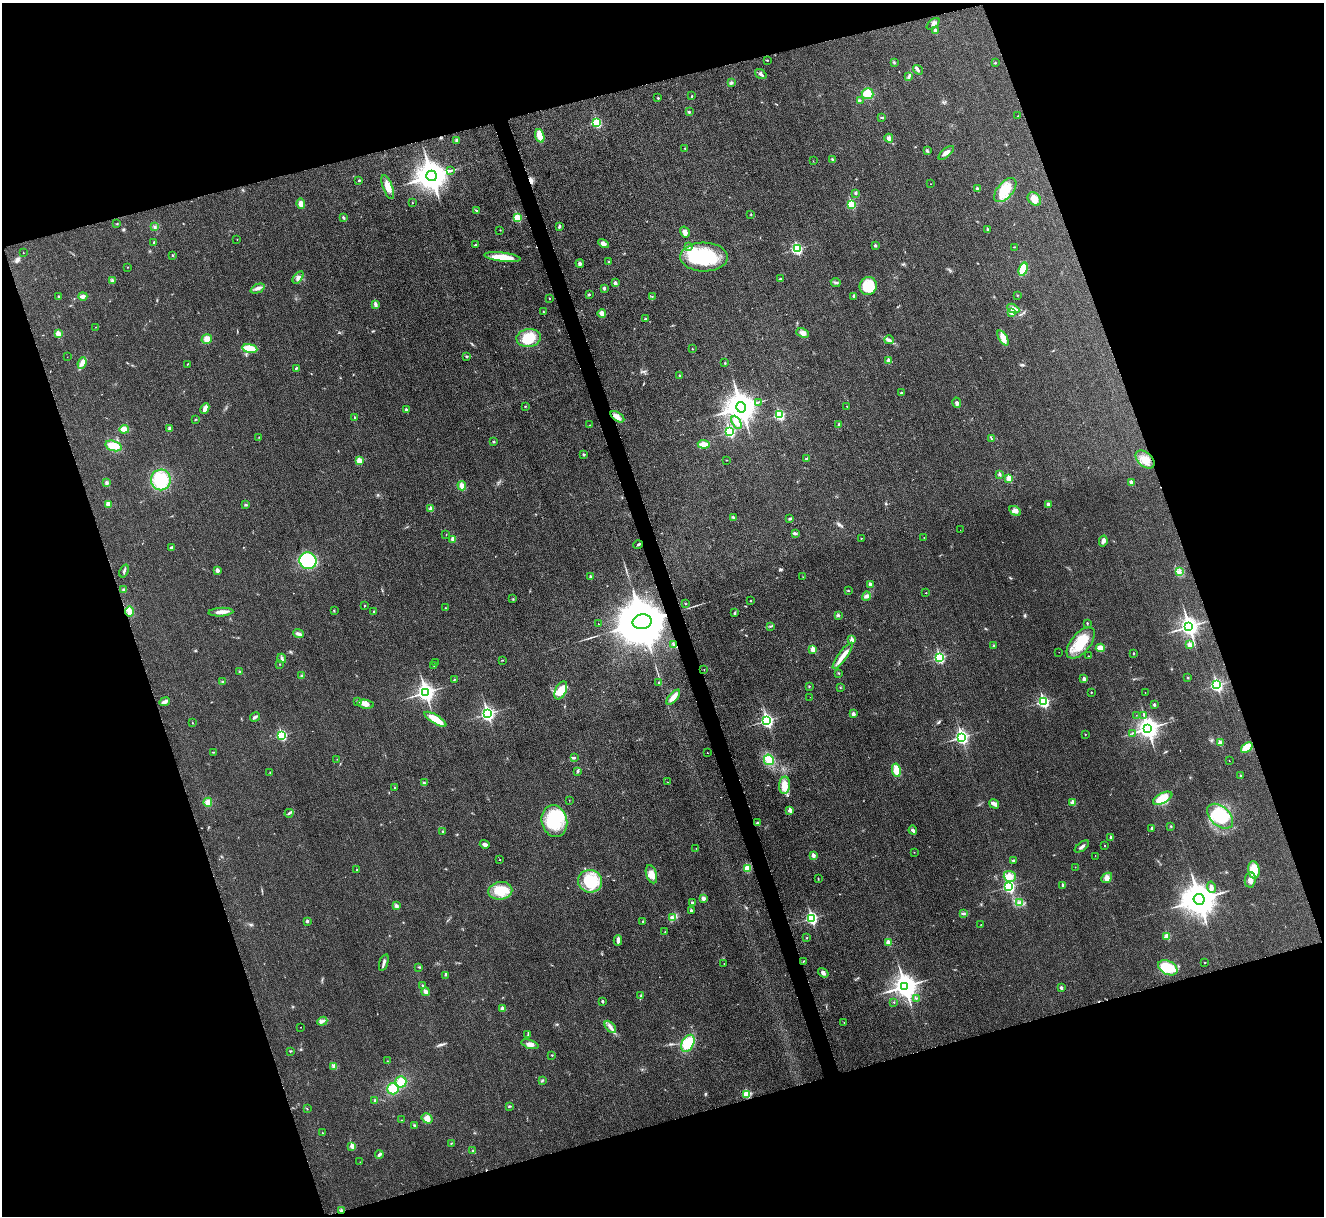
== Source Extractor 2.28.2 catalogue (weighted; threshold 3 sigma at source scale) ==
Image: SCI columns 5-5291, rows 155-5009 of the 5308 x 5290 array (HDU 1 of 3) = the unmasked area's bounding box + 8 px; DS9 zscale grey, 4 x 4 block average (1 PNG px = mean of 4 x 4 image px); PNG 1326 x 1218 px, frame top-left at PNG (2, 3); each listed source drawn as its Kron ellipse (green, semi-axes under 4 px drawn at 4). Shown black and unused: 37% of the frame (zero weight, under 3 of 4 exposures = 1% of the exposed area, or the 3 px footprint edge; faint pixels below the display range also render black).
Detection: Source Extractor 2.28.2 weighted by HDU 2 'WHT'. Background 0.0693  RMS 0.0068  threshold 0.0307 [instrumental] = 3 sigma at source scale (4.5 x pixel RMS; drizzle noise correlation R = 1.50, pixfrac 1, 0.05/0.05 arcsec/px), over >= 5 px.
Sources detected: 361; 3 inside a brighter object's white glare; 2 cosmic-ray / hot-pixel residue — neither listed nor drawn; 2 coinciding with a brighter row at this scale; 6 inside a brighter listed object's ellipse — not listed separately; the other 348 listed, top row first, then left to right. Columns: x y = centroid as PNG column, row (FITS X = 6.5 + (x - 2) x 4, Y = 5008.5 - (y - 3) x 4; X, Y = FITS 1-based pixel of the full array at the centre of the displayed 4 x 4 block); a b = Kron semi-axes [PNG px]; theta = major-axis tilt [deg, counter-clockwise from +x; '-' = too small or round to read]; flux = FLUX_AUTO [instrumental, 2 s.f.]
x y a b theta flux
933 24 7 3 40 10
935 31 2 2 - 42
767 60 2 2 - 2.1
894 63 3 2 - 3.5
995 63 2 2 - 2.4
918 70 5 3 - 8.6
761 74 6 3 -36 9.5
909 77 4 3 - 6.7
731 83 3 3 - 6.2
867 94 6 5 - 55
692 96 2 2 - 5
658 98 2 2 - 2.7
860 100 2 2 - 2.2
689 112 2 2 - 8.7
1018 116 2 2 - 1.8
882 118 4 2 - 4.9
597 123 2 2 - 290
540 136 7 3 -72 56
889 138 4 4 - 13
457 140 2 2 - 3.6
685 148 2 2 - 2.1
927 151 2 2 - 2
946 153 9 3 40 18
833 160 3 2 - 3.9
813 161 2 2 - 0.84
451 170 2 2 - 2.6
432 176 5 5 - 7500
359 180 2 2 - 4.2
930 184 2 2 - 1.1
388 187 13 4 -70 37
977 188 2 2 - 17
1005 190 14 7 49 73
856 193 3 2 - 4.7
1034 199 7 5 -45 28
412 203 2 2 - 1.1
301 204 5 4 - 23
851 205 2 2 - 200
476 210 3 2 - 2.8
751 215 2 2 - 1.9
343 218 2 2 - 11
517 218 2 2 - 190
117 224 2 2 - 1.8
155 227 3 2 - 3.1
559 227 3 2 - 8.3
988 229 2 2 - 15
500 230 2 2 - 1.4
685 232 6 4 -58 15
237 239 2 2 - 0.89
154 242 3 2 - 3.6
604 243 6 4 -30 15
476 245 4 2 - 4.1
875 245 2 2 - 14
689 246 3 3 - 5.4
1014 247 3 2 - 1.5
797 249 3 2 - 450
23 253 2 2 - 1.1
172 255 2 2 - 4.8
502 257 18 4 -7 81
704 257 24 14 -1 280
609 262 3 2 - 3.7
580 263 4 3 - 7.1
127 267 2 2 - 1.3
1023 269 7 4 72 120
298 277 7 3 54 12
780 279 3 2 - 3.7
112 281 3 3 - 5.8
836 282 5 2 - 6.3
615 283 2 2 - 23
868 286 9 8 - 100
604 288 2 2 - 17
258 289 7 3 24 13
589 295 3 2 - 2.9
1017 295 2 2 - 1.6
83 296 4 3 - 17
652 296 2 2 - 1.4
854 296 2 2 - 12
58 297 3 2 - 3.3
549 298 2 2 - 1.7
375 304 4 2 - 15
1013 309 6 3 -27 22
543 312 2 2 - 1.9
602 313 4 3 - 18
1012 313 2 2 - 42
646 319 3 2 - 4.8
96 327 2 2 - 1.1
803 333 6 4 -23 19
58 334 2 2 - 77
529 338 12 9 7 97
1003 338 8 3 -59 37
207 339 5 4 - 28
889 340 5 2 - 5
250 348 7 4 -9 72
692 349 2 2 - 3.3
467 356 3 2 - 3.6
67 357 2 2 - 0.66
889 361 2 2 - 57
82 363 6 4 68 17
725 363 2 2 - 3.4
187 364 2 2 - 1.7
296 368 3 2 - 4.5
680 376 2 2 - 19
901 393 2 2 - 9
758 402 2 2 - 1.7
957 403 5 3 - 8.7
525 406 2 2 - 2.5
847 406 2 2 - 3
741 407 5 5 - 6400
205 408 5 3 - 23
406 410 2 2 - 23
779 415 3 2 - 410
617 417 8 4 -35 18
355 418 2 2 - 12
196 419 2 2 - 2.4
737 422 7 3 -62 16
839 424 3 2 - 5
590 425 2 2 - 1.8
169 428 3 3 - 7.9
124 429 5 3 - 29
730 432 3 2 - 360
259 437 2 2 - 1.2
991 439 2 2 - 2.3
493 442 2 2 - 4.2
704 444 6 3 -4 40
113 446 8 5 -16 57
583 454 2 2 - 12
806 458 3 2 - 2.8
727 460 2 2 - 1.3
1145 460 11 7 -41 41
359 461 2 2 - 94
999 474 2 2 - 19
1009 478 2 2 - 110
161 480 10 10 - 170
107 483 3 3 - 5.9
1131 483 2 2 - 47
462 486 5 3 - 21
108 504 4 3 - 17
1048 504 3 3 - 11
245 505 3 2 - 4.1
431 509 2 2 - 54
1015 511 6 3 -30 13
733 517 3 2 - 5.3
790 518 4 2 - 6
960 530 2 2 - 0.77
795 533 3 2 - 4
446 534 2 2 - 1.2
861 538 2 2 - 3.2
924 538 2 2 - 2.3
453 539 2 2 - 58
1103 541 5 3 - 14
638 545 5 2 - 5.3
171 547 3 3 - 4.7
308 561 8 8 - 290
217 570 2 2 - 39
124 571 7 2 69 6.6
1179 572 3 2 - 5.1
590 577 2 2 - 16
803 577 2 2 - 1.1
870 584 2 2 - 30
123 590 3 2 - 4
848 590 2 2 - 2.1
926 593 2 2 - 2
866 596 5 3 - 11
513 599 2 2 - 2.2
750 601 2 2 - 4
685 604 2 2 - 2
364 606 2 2 - 4.6
445 608 2 2 - 2.6
129 611 5 4 - 24
334 611 2 2 - 1.6
374 611 2 2 - 3.7
221 612 12 3 4 24
734 613 4 2 - 5.2
838 615 3 2 - 6.7
642 622 10 7 12 37000
1087 623 2 2 - 6
598 624 2 2 - 2.7
771 626 2 2 - 2.4
1189 626 4 3 - 2200
299 634 6 3 -21 11
852 640 2 2 - 56
1081 643 18 9 50 110
673 644 3 2 - 4.5
1190 645 2 2 - 62
994 646 2 2 - 11
1100 648 4 4 - 34
813 649 2 2 - 97
1059 652 2 2 - 0.64
1133 653 3 2 - 2.5
843 656 16 4 54 35
1089 656 2 2 - 1.3
939 657 3 2 - 500
282 658 5 2 - 7
502 660 2 2 - 1.9
436 663 2 2 - 1.7
279 664 2 2 - 1.8
434 665 2 2 - 1.5
704 670 2 2 - 1.2
240 672 3 2 - 4.8
839 673 3 2 - 2.8
302 676 3 2 - 6.2
1188 678 2 2 - 3.1
454 679 2 2 - 1.7
1084 679 2 2 - 37
223 682 2 2 - 2.3
659 683 2 2 - 4.7
1217 685 3 2 - 670
809 686 2 2 - 2.8
840 687 3 2 - 1.8
561 690 9 5 64 65
425 692 3 3 - 1900
1091 692 2 2 - 4
1145 692 2 2 - 0.69
673 697 9 3 49 37
810 697 2 2 - 0.65
357 701 3 2 - 4.1
164 702 5 4 - 12
1043 702 3 2 - 560
366 704 8 4 -10 30
1154 704 3 2 - 5.5
487 714 3 2 - 960
853 714 2 2 - 24
1136 715 2 2 - 0.7
1144 715 2 2 - 1.5
255 717 5 2 - 9.6
435 719 12 4 -31 70
767 721 3 2 - 780
192 723 2 2 - 1.8
1148 728 4 3 - 3000
1132 733 2 2 - 1.7
1085 734 2 2 - 1.7
282 735 2 2 - 460
962 737 3 2 - 920
1220 743 2 2 - 69
1247 748 6 4 39 76
213 752 3 2 - 2.4
707 753 2 2 - 1.8
574 758 3 3 - 5
337 759 2 2 - 1.1
769 760 5 4 - 48
1229 761 2 2 - 1
896 770 7 3 -79 44
578 771 3 2 - 4.2
270 772 2 2 - 2.8
1241 775 2 2 - 3.5
667 782 2 2 - 1.6
424 783 4 2 - 4.9
785 785 8 5 83 38
394 788 2 2 - 4.1
1163 798 10 5 27 81
569 800 2 2 - 1.1
208 802 4 4 - 23
1073 803 2 2 - 78
994 804 5 3 - 17
790 810 2 2 - 43
289 813 4 2 - 6
1220 816 15 9 -41 200
554 821 16 12 -75 180
758 823 3 2 - 3.8
1171 826 2 2 - 3.2
1152 828 2 2 - 2.9
913 830 4 3 - 7
442 832 2 2 - 5.9
1111 838 2 2 - 27
485 844 5 3 - 11
1105 846 2 2 - 4.1
1082 847 8 2 37 13
696 848 2 2 - 1.3
914 852 2 2 - 1
813 855 2 2 - 35
1095 856 2 2 - 0.83
500 860 2 2 - 2.7
1013 860 3 2 - 4.9
1075 867 2 2 - 1.3
747 868 2 2 - 150
357 870 2 2 - 3.5
1254 870 9 5 -82 72
651 874 9 5 -72 31
1010 876 6 5 - 25
1107 878 6 4 42 16
818 879 3 2 - 2
1250 880 7 5 82 26
590 881 12 11 - 170
1063 885 2 2 - 22
1009 886 3 2 - 710
1211 887 6 3 -76 11
500 891 12 8 9 85
703 898 2 2 - 39
1199 899 5 5 - 9400
692 903 2 2 - 11
1020 903 4 2 - 8
396 906 3 3 - 6.1
691 910 2 2 - 22
963 914 3 2 - 2.5
673 918 4 3 - 11
812 918 3 2 - 660
307 921 2 2 - 16
643 921 2 2 - 4.7
981 924 2 2 - 0.85
665 932 3 2 - 2.5
1167 936 2 2 - 110
807 938 2 2 - 1.8
618 940 5 3 - 15
889 942 2 2 - 89
803 961 2 2 - 2.1
384 963 8 2 71 11
1205 963 2 2 - 2.4
724 964 2 2 - 1.4
419 967 2 2 - 2.6
1168 968 10 6 -28 110
823 973 6 3 -36 10
446 975 2 2 - 2
422 985 2 2 - 3.6
905 986 4 4 - 3800
1061 988 2 2 - 22
426 992 4 3 - 16
641 996 3 2 - 5.4
916 998 2 2 - 1.5
602 1001 2 2 - 13
894 1002 2 2 - 2.4
502 1008 2 2 - 35
322 1021 5 2 - 9.1
844 1022 2 2 - 0.99
301 1027 2 2 - 1.2
610 1027 7 3 -48 15
528 1034 3 2 - 2.9
688 1043 9 6 61 120
530 1044 9 3 -17 19
290 1051 2 2 - 2.9
552 1055 2 2 - 2.4
387 1061 2 2 - 1.2
334 1066 4 2 - 7
542 1080 3 2 - 4
401 1082 5 5 - 55
393 1089 6 5 - 61
747 1094 2 2 - 220
375 1101 2 2 - 16
509 1106 3 2 - 3.6
307 1109 2 2 - 1.7
427 1118 6 4 -33 20
401 1120 2 2 - 1.3
414 1126 3 2 - 4.2
322 1133 2 2 - 2.2
451 1143 2 2 - 2
352 1146 2 2 - 51
473 1150 2 2 - 3.2
379 1155 4 3 - 8.6
360 1162 2 2 - 1.1
341 1210 2 2 - 4.5
Overlapping masked pixels (flux is a lower limit): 2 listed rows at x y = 642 622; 341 1210
Diffuse or blended objects may show on this block-average render without a row.